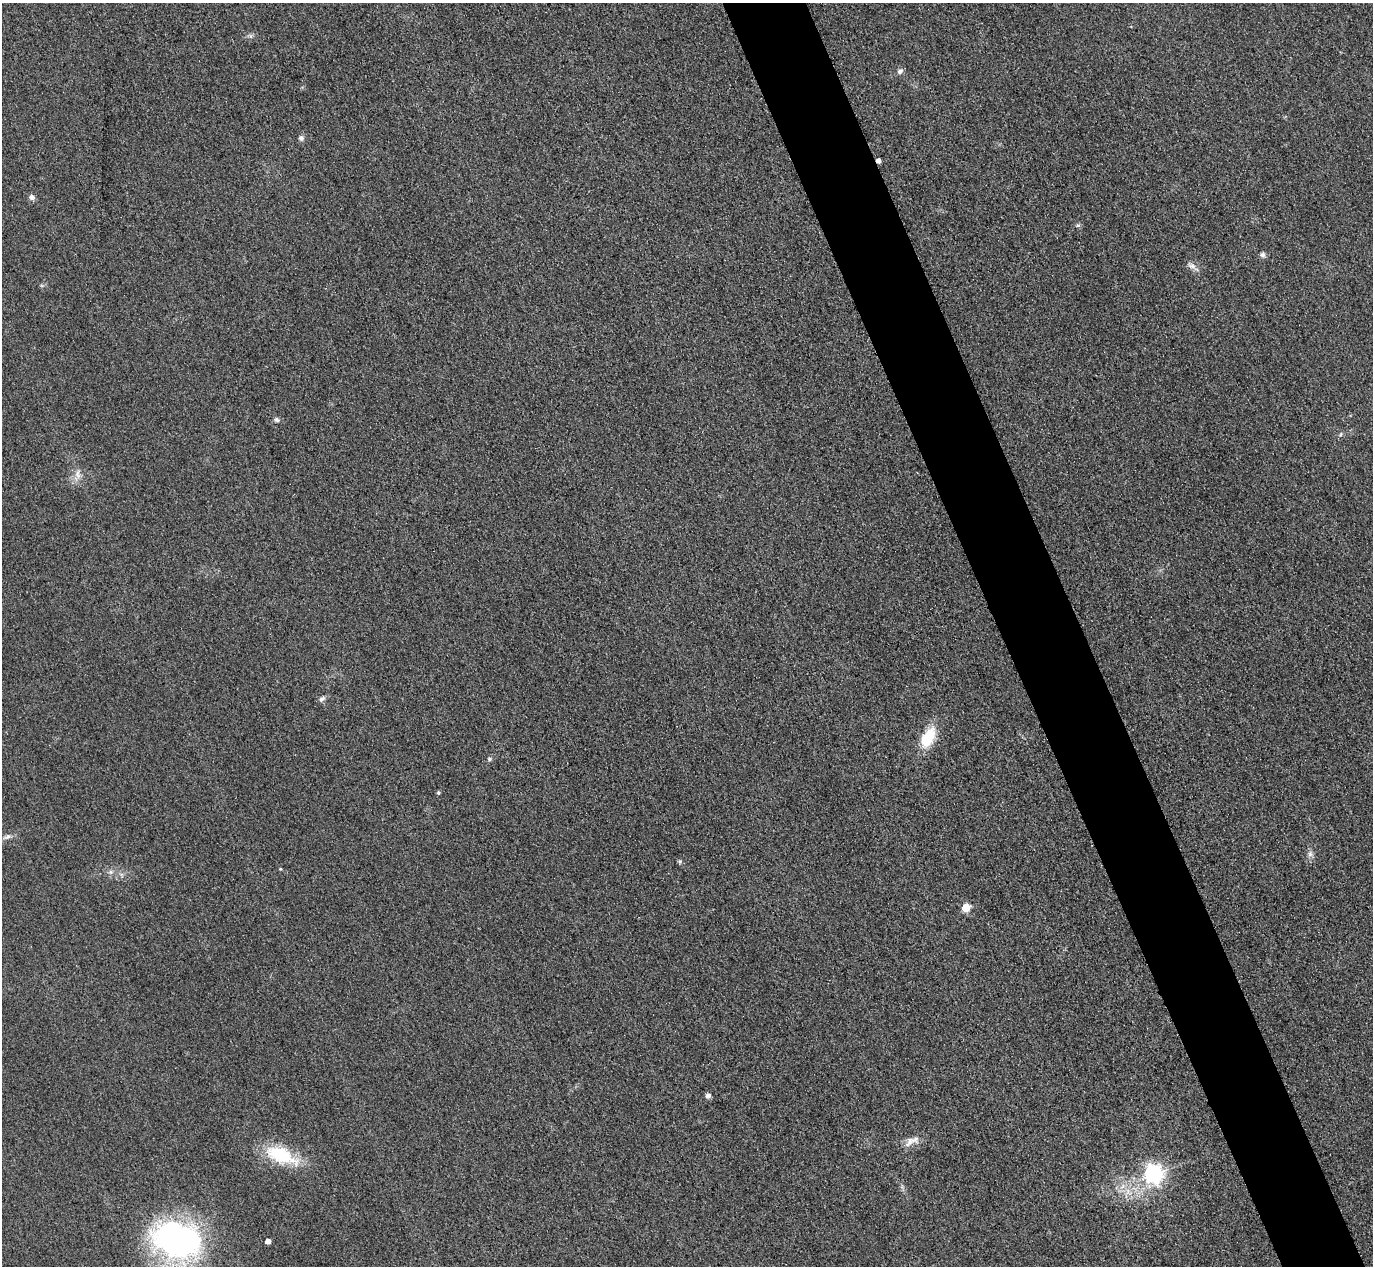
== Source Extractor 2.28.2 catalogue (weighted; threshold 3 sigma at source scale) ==
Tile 6 of 4 x 4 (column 2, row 2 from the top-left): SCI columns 1402-2772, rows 2833-4096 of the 5546 x 5533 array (HDU 1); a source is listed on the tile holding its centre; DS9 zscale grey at full resolution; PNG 1375 x 1268 px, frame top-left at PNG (2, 3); no overlay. Shown black and unused: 6% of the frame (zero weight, under 3 of 4 exposures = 3% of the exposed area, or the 3 px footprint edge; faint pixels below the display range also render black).
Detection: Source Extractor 2.28.2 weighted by HDU 2 'WHT'; one run over the whole footprint, this tile lists its part. Background 0.133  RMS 0.019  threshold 0.0847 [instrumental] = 3 sigma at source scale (4.5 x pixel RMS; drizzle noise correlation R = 1.50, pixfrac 1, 0.05/0.05 arcsec/px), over >= 5 px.
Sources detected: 27; all 27 listed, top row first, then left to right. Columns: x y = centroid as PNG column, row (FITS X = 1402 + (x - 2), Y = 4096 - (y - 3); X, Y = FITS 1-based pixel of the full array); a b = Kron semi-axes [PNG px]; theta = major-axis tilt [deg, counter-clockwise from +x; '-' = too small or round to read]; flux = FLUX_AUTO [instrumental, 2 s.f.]
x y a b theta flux
250 36 6 6 - 3.9
900 71 8 6 44 5.8
301 138 8 7 - 5.6
878 161 4 4 - 9.1
32 197 7 6 - 6.7
1078 225 6 5 - 3.2
1263 255 7 6 - 5
1192 266 12 7 -18 8.5
277 420 7 6 - 4.1
1341 435 7 3 71 2.7
78 474 14 6 -80 10
322 699 9 5 43 5.2
928 738 23 12 62 60
489 759 6 5 - 3.3
438 793 5 4 - 2.4
7 837 10 5 19 6.2
1310 854 7 7 - 5.7
680 862 6 4 62 2.7
280 869 4 3 - 1.7
111 872 7 4 -89 3.9
966 908 5 5 - 48
708 1095 7 6 - 5.1
910 1140 12 11 - 14
281 1155 38 17 -22 98
1153 1174 7 7 - 710
178 1240 59 41 -14 440
268 1241 4 4 - 15
Overlapping masked pixels (flux is a lower limit): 1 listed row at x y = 878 161